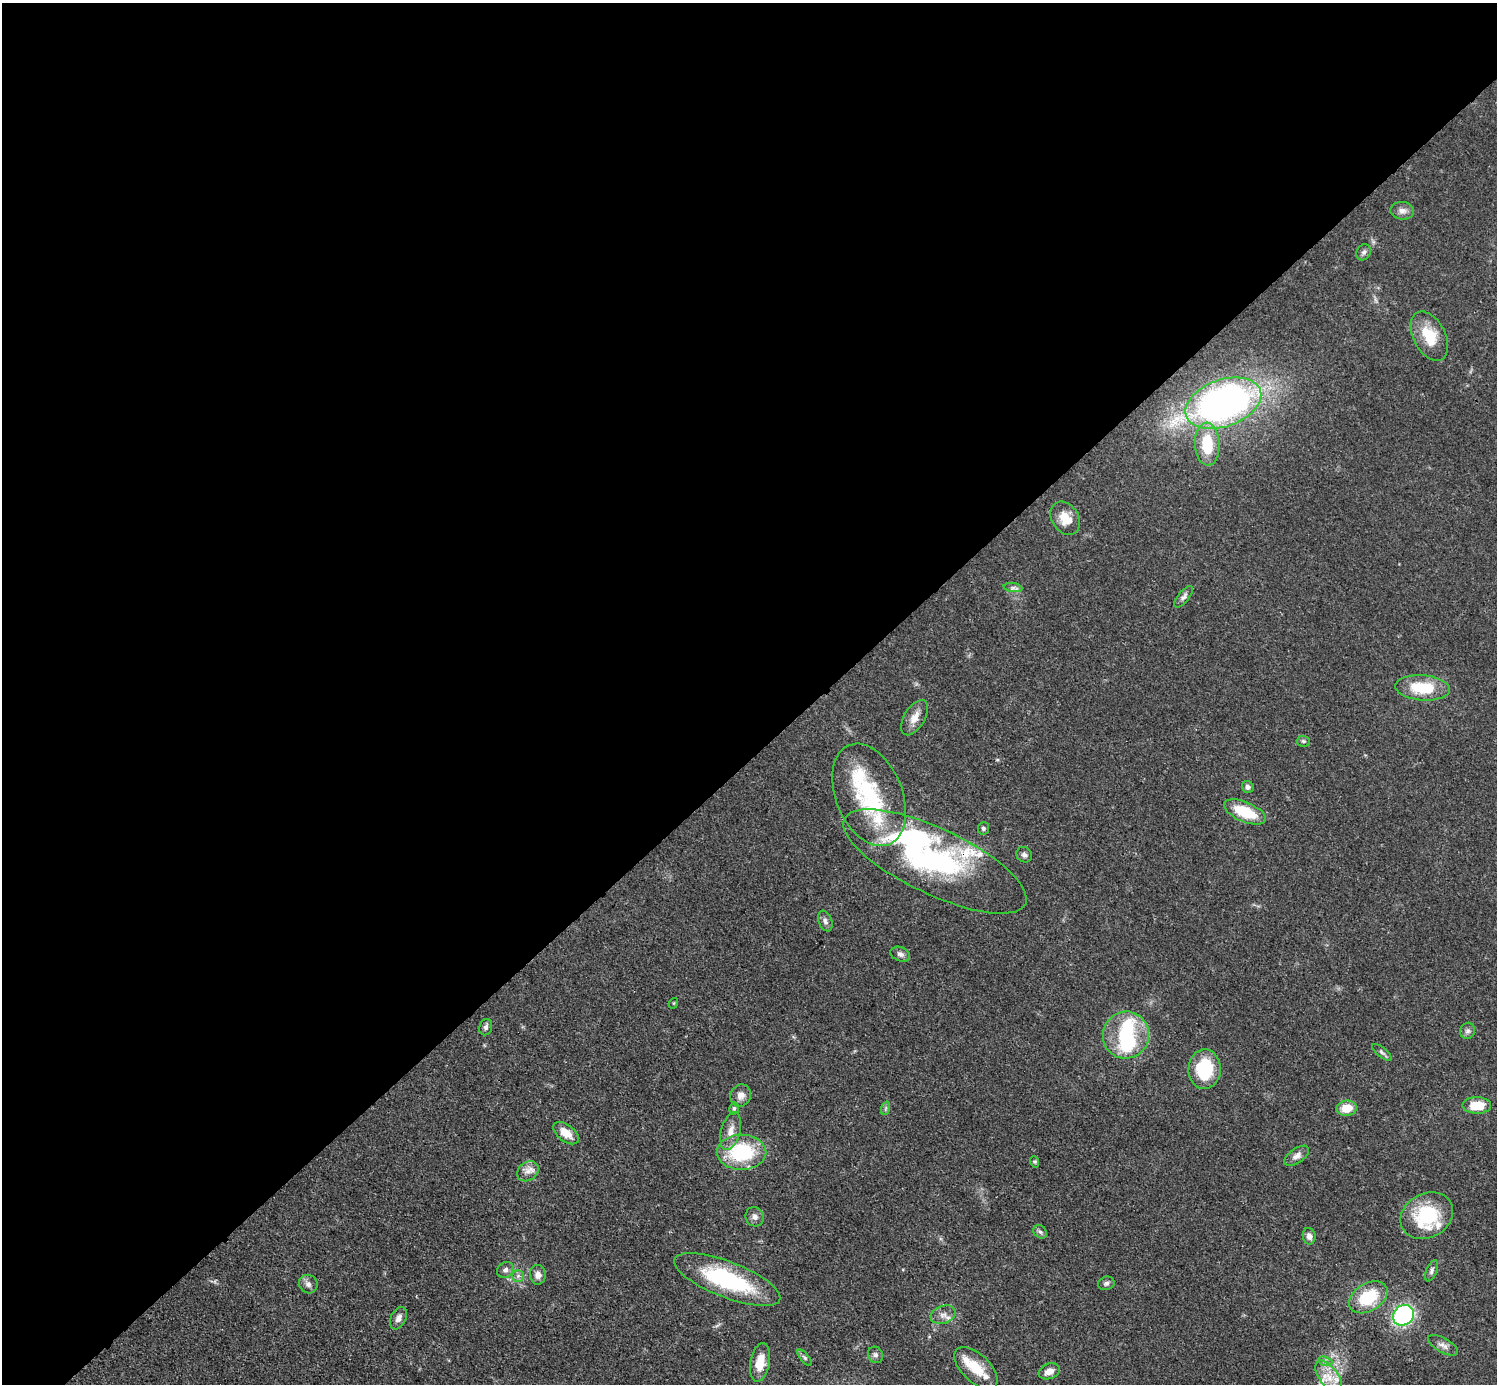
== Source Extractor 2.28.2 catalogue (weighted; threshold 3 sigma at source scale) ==
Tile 2 of 4 x 4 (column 2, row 1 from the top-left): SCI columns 1495-2989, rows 4442-5823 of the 5980 x 5979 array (HDU 1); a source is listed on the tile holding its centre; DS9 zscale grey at full resolution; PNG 1499 x 1386 px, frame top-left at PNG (2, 3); each listed source drawn as its Kron ellipse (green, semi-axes under 4 px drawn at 4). Shown black and unused: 55% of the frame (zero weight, under 3 of 4 exposures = <1% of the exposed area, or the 3 px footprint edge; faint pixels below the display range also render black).
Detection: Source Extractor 2.28.2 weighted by HDU 2 'WHT'; one run over the whole footprint, this tile lists its part. Background 0.049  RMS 0.0048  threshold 0.0217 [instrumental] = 3 sigma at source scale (4.5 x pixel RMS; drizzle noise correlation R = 1.50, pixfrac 1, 0.05/0.05 arcsec/px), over >= 5 px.
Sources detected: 72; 3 inside a brighter object's white glare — neither listed nor drawn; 10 inside a brighter listed object's ellipse — not listed separately; the other 59 listed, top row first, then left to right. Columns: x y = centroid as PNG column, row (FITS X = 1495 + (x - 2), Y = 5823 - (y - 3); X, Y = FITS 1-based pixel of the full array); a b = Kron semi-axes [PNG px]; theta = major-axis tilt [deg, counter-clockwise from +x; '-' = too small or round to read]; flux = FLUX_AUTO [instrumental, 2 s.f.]
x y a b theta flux
1402 211 12 9 -5 2.9
1364 252 8 7 - 1.5
1429 336 26 16 -62 15
1223 403 39 23 19 210
1207 444 21 12 -87 18
1065 518 18 13 -57 8.3
1013 588 9 4 -8 1.4
1184 597 13 5 51 1.8
1423 688 27 12 -4 20
914 718 19 10 59 5.1
1303 741 6 5 - 0.84
1248 787 6 5 - 1.5
869 795 54 33 -68 48
1245 812 22 10 -23 19
983 828 6 5 - 1.1
1024 855 8 7 - 1.6
935 861 100 33 -25 110
825 921 11 6 -68 1.7
900 954 10 7 -21 1.9
674 1003 5 3 - 0.43
486 1027 8 6 73 1.5
1468 1031 8 7 - 1.5
1126 1035 23 23 - 32
1382 1052 12 5 -40 1.2
1205 1069 20 16 87 24
741 1095 11 10 - 3.2
1477 1105 14 8 0 11
734 1108 6 4 76 0.85
886 1108 7 4 71 0.92
1347 1108 10 7 7 8.8
731 1131 19 9 75 5
566 1133 15 8 -38 6.5
742 1152 25 17 0 36
1296 1156 14 7 36 2.9
1035 1162 6 4 -72 0.73
528 1171 11 9 38 3.4
1427 1216 27 22 29 30
755 1217 10 9 - 2.3
1040 1232 7 6 - 1.2
1309 1236 8 6 -79 2.5
505 1270 9 7 37 1.9
1432 1271 11 5 68 1.4
538 1275 10 8 -85 2.9
518 1276 6 5 - 1.3
727 1280 56 18 -21 51
1106 1283 8 6 16 1.4
308 1284 10 9 - 2.2
1368 1297 21 13 31 21
943 1315 13 8 20 3.2
1403 1315 11 9 39 77
398 1318 12 7 63 2.7
1443 1345 16 7 -30 2.7
875 1355 8 7 - 1.6
805 1358 10 4 -50 1.1
1325 1361 7 4 -19 1.2
760 1362 19 9 80 8
976 1368 26 14 -43 12
1049 1371 11 7 22 3.5
1329 1377 19 9 -55 8.3
Overlapping masked pixels (flux is a lower limit): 1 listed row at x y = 935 861